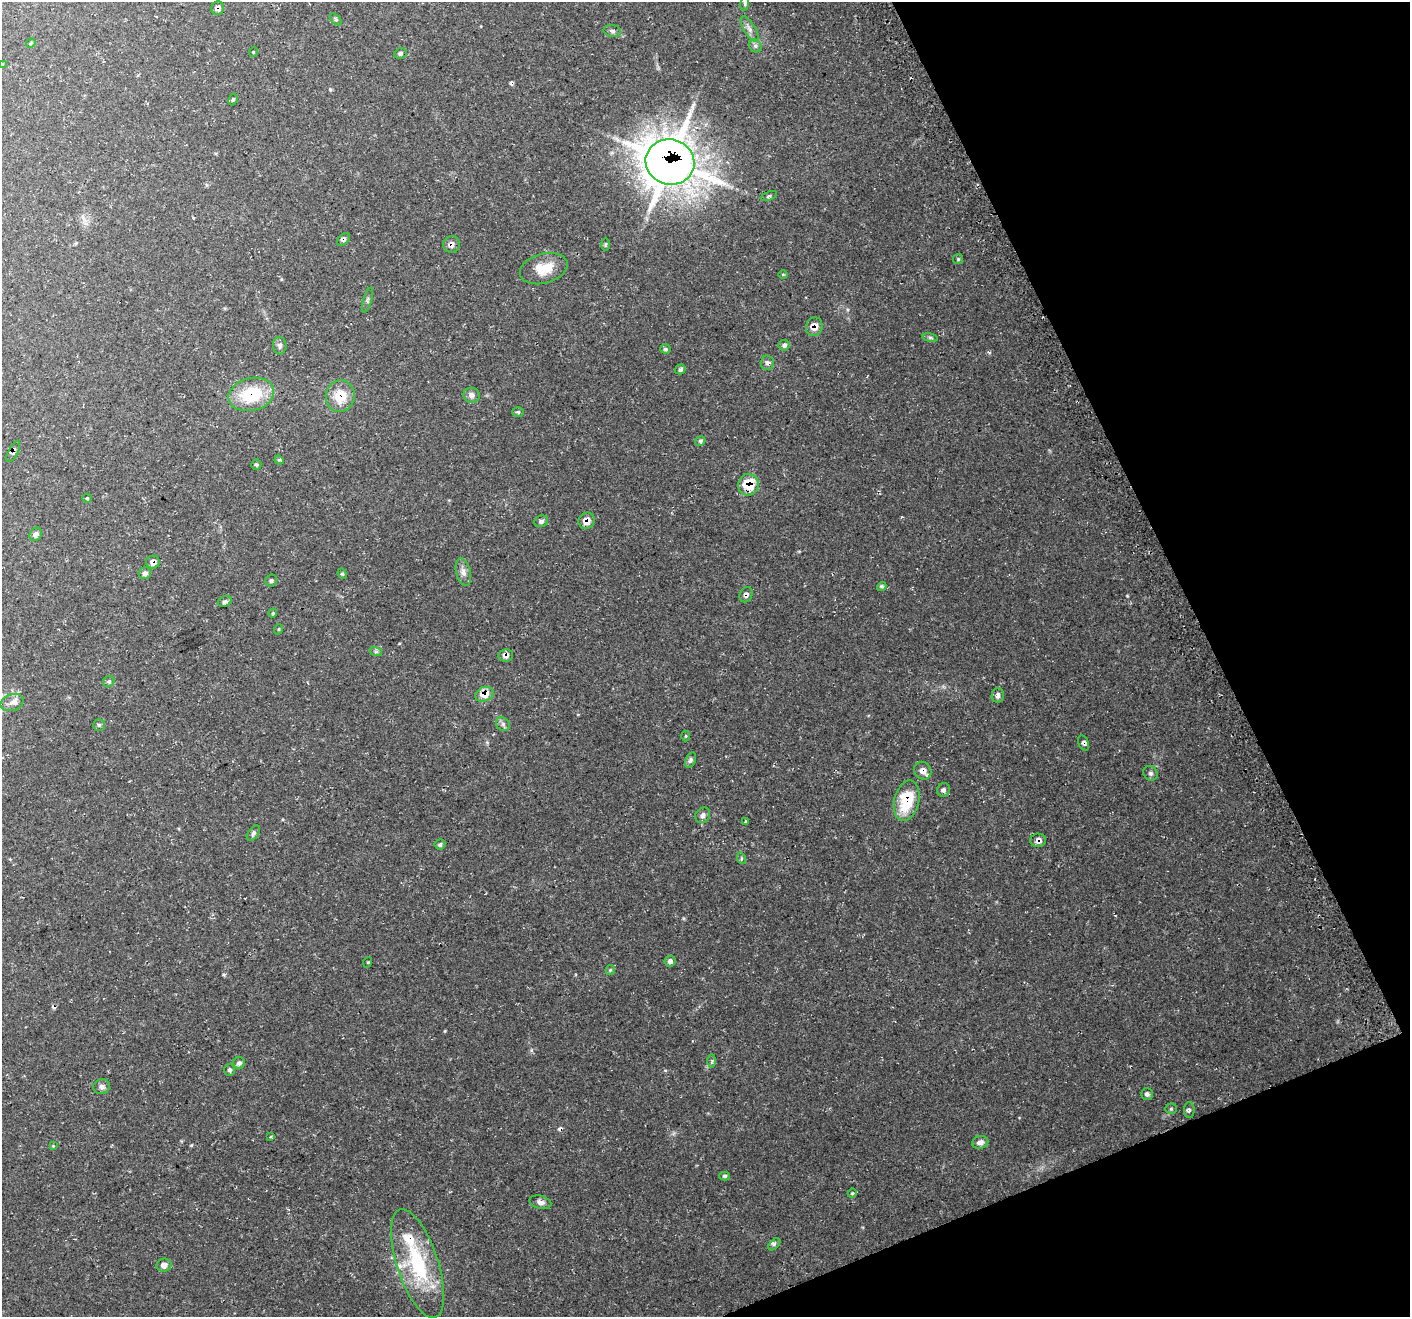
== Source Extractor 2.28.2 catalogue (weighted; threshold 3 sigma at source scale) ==
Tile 12 of 4 x 4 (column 4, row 3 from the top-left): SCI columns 4254-5661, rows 1418-2732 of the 5696 x 5522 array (HDU 1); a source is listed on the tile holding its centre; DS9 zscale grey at full resolution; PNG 1412 x 1319 px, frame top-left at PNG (2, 2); each listed source drawn as its Kron ellipse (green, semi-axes under 4 px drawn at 4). Shown black and unused: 20% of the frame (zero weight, under 3 of 4 exposures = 3% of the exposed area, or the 3 px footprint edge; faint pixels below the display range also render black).
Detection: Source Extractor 2.28.2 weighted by HDU 2 'WHT'; one run over the whole footprint, this tile lists its part. Background 0.0483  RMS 0.0041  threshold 0.0182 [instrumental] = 3 sigma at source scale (4.5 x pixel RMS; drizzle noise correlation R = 1.50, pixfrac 1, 0.0396/0.0396 arcsec/px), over >= 5 px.
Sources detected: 96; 2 cosmic-ray / hot-pixel residue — neither listed nor drawn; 4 inside a brighter listed object's ellipse — not listed separately; the other 90 listed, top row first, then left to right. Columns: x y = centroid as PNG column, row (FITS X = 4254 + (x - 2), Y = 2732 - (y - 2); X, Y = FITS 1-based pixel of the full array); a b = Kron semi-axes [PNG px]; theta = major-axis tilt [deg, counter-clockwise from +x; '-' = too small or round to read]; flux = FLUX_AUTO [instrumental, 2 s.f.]
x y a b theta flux
745 3 7 4 79 0.69
218 8 7 6 - 1.9
336 19 7 4 -45 0.59
750 29 14 5 -58 1.9
612 31 9 6 -11 1
31 43 5 4 - 0.43
755 46 7 6 - 0.96
253 52 5 3 - 0.3
400 53 6 5 - 0.77
2 65 4 3 - 0.33
233 99 6 4 61 0.62
670 162 24 22 -15 850
769 196 8 3 22 0.65
343 239 7 5 44 1.1
451 244 8 8 - 1.8
605 244 6 3 89 0.46
958 259 5 5 - 0.52
544 269 24 15 15 8.3
783 274 5 3 - 0.31
367 300 13 2 73 0.57
814 327 9 8 - 4.1
930 338 8 4 -9 0.65
784 345 5 5 - 1.2
280 346 9 7 -83 1.2
665 349 5 4 - 0.64
767 363 7 6 - 1
680 369 5 4 - 0.91
251 394 23 16 14 19
471 395 8 7 - 1.5
340 396 16 14 82 9
518 412 6 5 - 0.63
700 441 5 4 - 0.64
13 451 12 5 63 1.2
279 460 5 4 - 0.55
256 465 5 5 - 0.64
748 485 11 10 - 11
87 498 5 4 - 0.45
541 521 7 5 19 1.1
587 521 8 8 - 3.8
36 534 7 5 54 1.4
153 562 6 6 - 1.9
463 572 14 7 -77 2.1
145 573 6 6 - 1.5
342 574 5 4 - 0.59
271 581 6 6 - 0.76
882 586 5 4 - 0.67
746 595 8 6 65 1.5
225 601 7 5 21 1.2
273 613 4 4 - 0.42
279 629 5 3 - 0.35
376 652 6 4 -18 0.73
506 656 7 6 - 1.7
109 681 6 5 - 0.7
484 694 9 7 22 5.8
998 695 7 6 - 1.5
12 702 11 8 20 2.1
503 724 7 6 - 1.1
99 725 6 6 - 0.67
686 736 5 3 - 0.35
1084 743 8 5 -67 1.2
691 760 8 5 66 1.1
923 771 9 8 - 2.6
1150 773 8 6 -46 1.1
943 790 7 6 - 1.1
907 801 20 12 76 18
703 815 8 7 - 1.3
745 822 4 3 - 0.7
253 833 9 5 53 0.88
1038 840 8 7 - 1.9
440 844 5 5 - 0.82
741 858 6 3 -73 0.5
670 961 5 5 - 1.4
368 962 5 3 - 0.34
610 970 5 4 - 0.49
712 1061 7 4 89 0.65
239 1063 6 5 - 1.2
230 1070 6 5 - 0.97
102 1087 8 7 - 1.4
1147 1094 6 5 - 1.2
1171 1109 5 5 - 0.6
1189 1110 8 5 89 0.96
271 1137 3 3 - 0.5
980 1142 8 6 13 2.1
53 1146 4 4 - 0.32
725 1176 5 4 - 0.72
852 1193 4 4 - 0.45
540 1202 11 6 -15 1.7
774 1244 7 4 46 0.86
418 1264 57 20 -72 32
164 1265 7 6 - 2.2
Overlapping masked pixels (flux is a lower limit): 18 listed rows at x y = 218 8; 670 162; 343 239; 451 244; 814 327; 251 394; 340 396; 13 451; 748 485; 587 521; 153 562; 746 595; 506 656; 484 694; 1084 743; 923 771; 907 801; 1038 840
Isophote crosses this tile's border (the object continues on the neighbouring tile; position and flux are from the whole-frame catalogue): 1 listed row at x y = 2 65